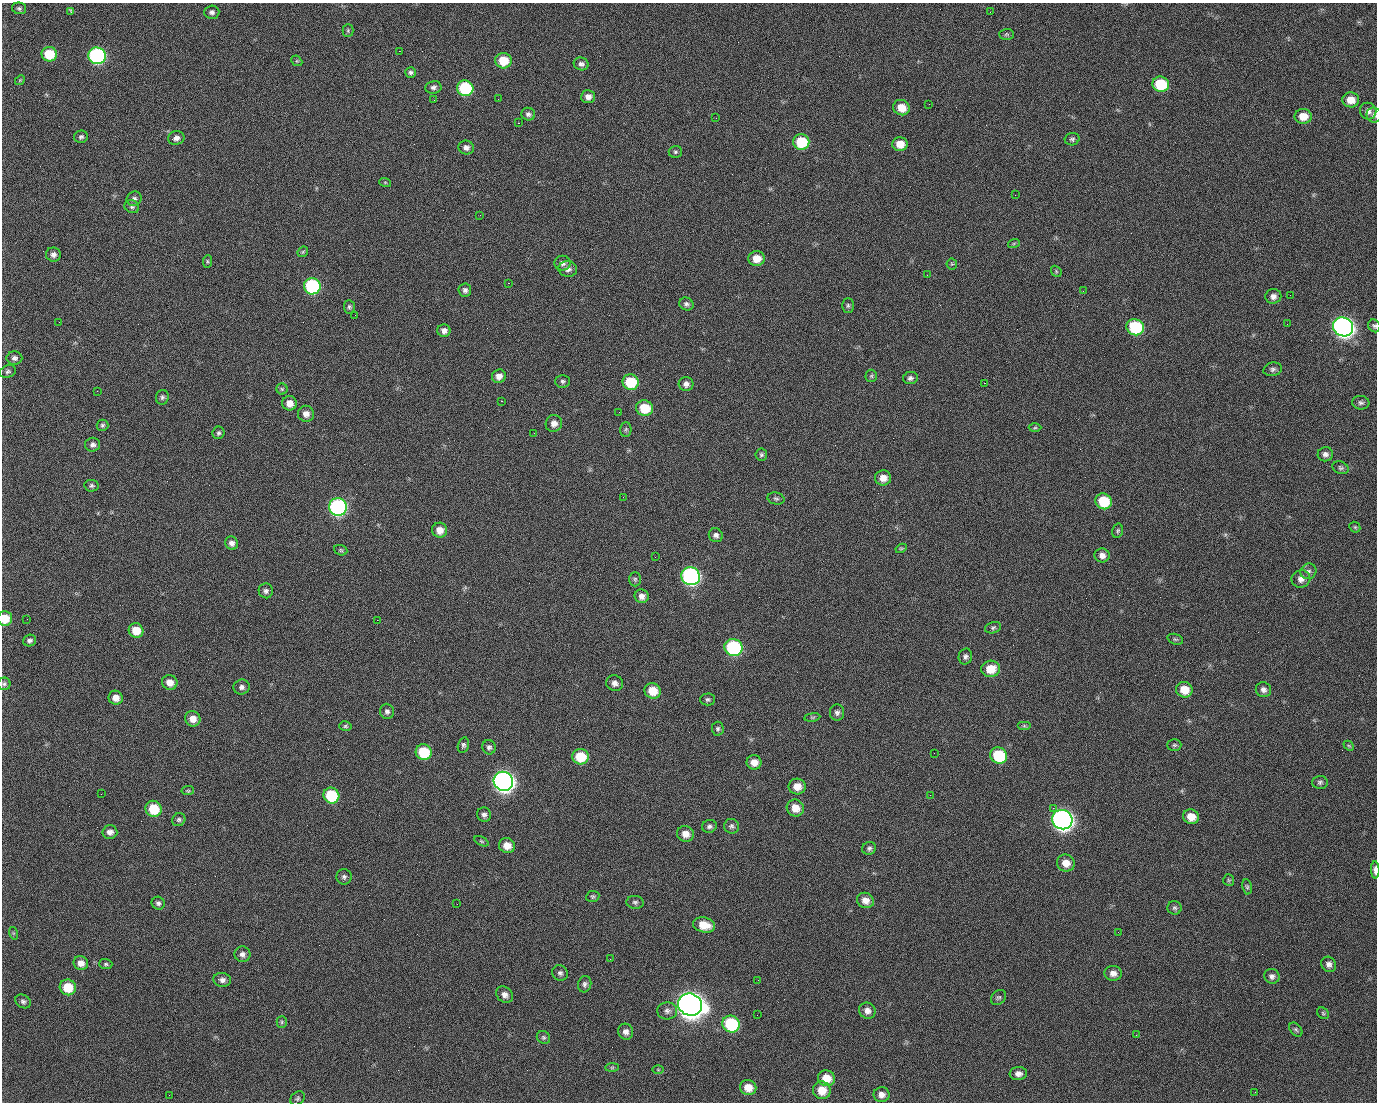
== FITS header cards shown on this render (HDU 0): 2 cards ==
NAXIS1  =                 1375 / length of data axis 1
NAXIS2  =                 1100 / length of data axis 2

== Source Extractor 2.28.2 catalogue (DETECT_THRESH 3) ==
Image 1375 x 1100 px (HDU 0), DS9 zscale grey, 1 PNG px = 1 image px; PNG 1379 x 1104 px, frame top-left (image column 1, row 1100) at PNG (2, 3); each listed source drawn as its Kron ellipse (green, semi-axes under 4 px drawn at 4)
Background 1520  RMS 33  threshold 97.6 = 3 sigma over >= 5 px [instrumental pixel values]
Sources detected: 223; all 223 listed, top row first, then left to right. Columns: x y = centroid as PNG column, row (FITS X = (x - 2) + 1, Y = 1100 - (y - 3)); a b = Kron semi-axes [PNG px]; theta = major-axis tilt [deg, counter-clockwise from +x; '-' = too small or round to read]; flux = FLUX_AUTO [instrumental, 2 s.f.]
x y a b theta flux
19 8 7 5 -12 4.7e+03
71 12 4 3 - 6.0e+03
212 12 7 6 - 7.0e+03
990 12 2 2 - 1.9e+03
348 31 6 5 - 3.7e+03
1006 34 7 5 0 3.6e+03
399 51 2 2 - 2.5e+04
49 54 8 7 - 7.0e+04
97 56 8 8 - 4.7e+05
297 61 6 4 -43 2.8e+03
503 61 8 7 - 5.6e+04
581 64 7 6 - 7.8e+03
411 72 5 5 - 5.1e+03
20 80 5 4 - 2.4e+03
1161 84 8 7 - 9.9e+04
433 87 8 6 9 6.8e+03
465 88 8 7 - 1.7e+05
588 97 7 6 - 1.2e+04
498 99 2 2 - 1.5e+03
434 100 2 2 - 4.8e+03
1351 100 8 7 - 2.5e+04
929 104 2 2 - 1.0e+03
901 108 8 7 - 3.5e+04
1368 111 8 8 - 1.0e+04
528 114 7 6 - 6.4e+03
1374 115 8 7 - 6.5e+03
1303 116 8 7 - 3.3e+04
716 118 2 2 - 6.1e+03
518 123 2 2 - 3.3e+04
81 137 7 6 - 5.2e+03
176 138 8 7 - 1.0e+04
1072 139 7 6 - 4.7e+03
801 142 8 7 - 8.6e+04
900 144 8 7 - 2.9e+04
466 148 8 7 - 9.8e+03
675 152 6 6 - 4.4e+03
385 182 6 4 -19 2.8e+03
1015 195 2 2 - 7.3e+03
134 199 8 7 - 6.7e+03
132 207 7 6 - 5.4e+03
480 215 2 2 - 9.4e+02
1014 243 6 4 19 2.5e+03
303 252 6 4 46 2.9e+03
53 255 7 7 - 8.7e+03
757 259 8 7 - 3.0e+04
207 261 6 4 85 3.0e+03
562 263 8 7 - 8.4e+03
952 264 5 5 - 3.0e+03
568 269 9 8 - 1.2e+04
1056 271 6 4 -49 2.9e+03
927 275 2 2 - 1.2e+03
508 283 2 2 - 5.7e+04
312 286 8 8 - 2.9e+05
465 290 6 6 - 7.6e+03
1083 291 2 2 - 3.9e+03
1290 295 2 2 - 2.4e+03
1273 296 8 7 - 1.1e+04
686 304 7 6 - 6.2e+03
848 305 7 5 -89 4.6e+03
349 307 7 5 -86 4.4e+03
355 315 2 2 - 9.9e+02
59 322 2 2 - 1.3e+03
1287 324 2 2 - 1.3e+03
1374 326 7 5 -52 4.5e+03
1135 327 9 8 - 1.7e+05
1343 327 10 9 - 1.3e+06
444 331 6 6 - 9.8e+03
14 358 8 6 0 7.7e+03
1273 369 9 6 11 6.9e+03
8 372 8 6 22 5.6e+03
499 376 7 6 - 1.4e+04
871 376 6 6 - 4.2e+03
910 378 7 6 - 6.4e+03
563 381 7 6 - 5.2e+03
631 382 8 7 - 8.8e+04
984 383 2 2 - 1.7e+04
686 384 7 7 - 1.0e+04
282 389 5 5 - 3.3e+03
97 391 3 2 - 1.6e+03
162 397 7 6 - 5.4e+03
501 401 3 2 - 5.9e+04
289 403 7 7 - 1.8e+04
1361 403 8 6 -9 6.2e+03
645 408 8 8 - 6.4e+04
619 412 2 2 - 9.2e+02
306 414 8 8 - 1.4e+04
554 423 8 8 - 1.5e+04
102 425 6 5 - 4.3e+03
1035 428 6 4 1 3.2e+03
626 429 7 5 88 4.0e+03
218 433 6 6 - 4.6e+03
534 433 2 2 - 1.1e+03
93 445 7 7 - 7.5e+03
1325 454 7 7 - 9.0e+03
761 455 6 6 - 4.7e+03
1341 468 8 6 -21 4.9e+03
883 478 8 7 - 2.1e+04
91 486 7 5 -9 4.9e+03
623 497 2 2 - 3.7e+03
776 499 9 6 -15 5.0e+03
1104 501 8 7 - 8.4e+04
338 507 9 9 - 5.3e+05
1355 527 6 5 - 3.0e+03
440 530 7 7 - 2.0e+04
1118 531 7 5 74 3.8e+03
716 535 7 6 - 7.9e+03
232 543 7 6 - 1.0e+04
901 548 6 4 29 3.0e+03
341 550 7 5 -22 3.6e+03
1102 555 7 7 - 1.2e+04
655 557 2 2 - 1.0e+03
1308 571 8 7 - 8.2e+03
691 576 9 9 - 6.2e+05
635 579 7 6 - 4.5e+03
1301 579 9 8 - 1.2e+04
266 591 7 7 - 7.6e+03
642 596 7 6 - 1.2e+04
5 618 7 7 - 3.9e+04
27 619 2 2 - 2.0e+03
377 620 2 2 - 1.2e+04
993 628 8 5 15 4.7e+03
136 630 7 7 - 3.6e+04
1175 639 8 5 -18 3.6e+03
30 641 6 6 - 6.3e+03
733 647 9 8 - 3.0e+05
965 657 8 7 - 7.1e+03
991 669 9 8 - 4.3e+04
170 682 8 7 - 1.8e+04
615 683 8 7 - 1.1e+04
4 684 6 6 - 5.0e+03
242 687 8 7 - 8.0e+03
1184 690 8 7 - 3.5e+04
1263 690 8 7 - 9.7e+03
653 691 8 7 - 4.2e+04
116 698 7 7 - 1.8e+04
708 699 7 6 - 5.1e+03
387 711 8 7 - 7.3e+03
837 712 8 7 - 7.6e+03
812 717 8 4 8 2.9e+03
193 719 8 7 - 2.0e+04
345 726 6 4 -13 3.5e+03
1024 726 7 4 0 3.7e+03
718 729 7 6 - 4.8e+03
463 745 8 5 74 5.1e+03
1174 745 7 5 0 4.5e+03
1349 746 6 4 -43 3.0e+03
489 747 7 6 - 6.4e+03
424 752 8 7 - 8.9e+04
934 753 2 2 - 1.6e+03
999 755 8 8 - 1.1e+05
580 757 8 8 - 6.6e+04
754 762 7 7 - 1.9e+04
503 781 10 9 - 1.4e+06
1320 782 8 6 2 5.5e+03
797 786 8 8 - 2.2e+04
188 791 6 4 6 3.2e+03
101 794 2 2 - 2.6e+03
331 795 8 7 - 1.3e+05
930 795 2 2 - 9.2e+03
795 808 9 8 - 2.8e+04
1053 808 2 2 - 1.8e+04
154 809 8 7 - 6.7e+04
484 815 7 7 - 7.2e+03
1191 817 8 7 - 2.7e+04
179 820 7 6 - 4.9e+03
1062 820 10 9 - 1.4e+06
709 826 7 6 - 6.5e+03
731 826 7 7 - 5.9e+03
110 832 7 6 - 1.2e+04
686 834 8 7 - 1.9e+04
481 841 8 4 -27 3.1e+03
507 846 8 7 - 2.4e+04
869 848 7 6 - 5.5e+03
1066 863 9 8 - 2.2e+04
1375 870 8 4 -89 1.2e+04
344 877 7 7 - 6.3e+03
1229 880 6 5 - 3.2e+03
1247 887 7 5 -80 3.8e+03
593 896 6 5 - 4.0e+03
865 900 9 7 -25 1.8e+04
635 902 8 6 -7 5.3e+03
158 903 7 6 - 5.8e+03
457 904 2 2 - 1.8e+03
1175 908 7 7 - 5.3e+03
704 925 11 7 -13 3.9e+04
1118 932 3 2 - 2.9e+03
13 933 6 4 -71 2.9e+03
242 954 8 8 - 9.4e+03
610 959 2 2 - 2.7e+03
81 963 7 7 - 1.6e+04
106 964 7 5 -2 4.1e+03
1329 964 8 7 - 9.4e+03
560 973 8 7 - 6.8e+03
1113 973 8 7 - 1.2e+04
1272 976 8 7 - 7.9e+03
222 980 9 7 -6 9.6e+03
758 980 2 2 - 2.5e+03
585 984 8 6 76 6.3e+03
68 987 8 8 - 5.5e+04
505 995 9 7 -41 1.2e+04
999 997 8 6 41 5.3e+03
23 1001 8 6 -33 6.3e+03
690 1005 12 11 - 3.2e+06
667 1011 10 8 4 9.7e+03
867 1011 8 8 - 1.2e+04
1323 1013 6 5 - 3.6e+03
757 1015 2 2 - 1.2e+03
282 1022 5 5 - 3.2e+03
731 1024 9 8 - 1.7e+05
1296 1029 8 5 -49 4.2e+03
626 1032 8 7 - 1.1e+04
1136 1035 2 2 - 1.3e+03
543 1037 7 6 - 4.5e+03
612 1068 7 4 1 3.4e+03
658 1070 6 4 -1 2.4e+03
1018 1074 8 6 6 1.1e+04
826 1078 8 8 - 3.3e+04
748 1087 8 7 - 2.7e+04
822 1090 9 9 - 3.4e+04
1255 1092 2 2 - 9.6e+02
169 1095 2 2 - 6.2e+03
882 1095 8 7 - 1.3e+04
297 1098 8 6 44 4.7e+03
At the frame edge (FLAGS 8, measured only in part): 5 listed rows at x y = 1374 115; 1374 326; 5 618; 4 684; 1375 870